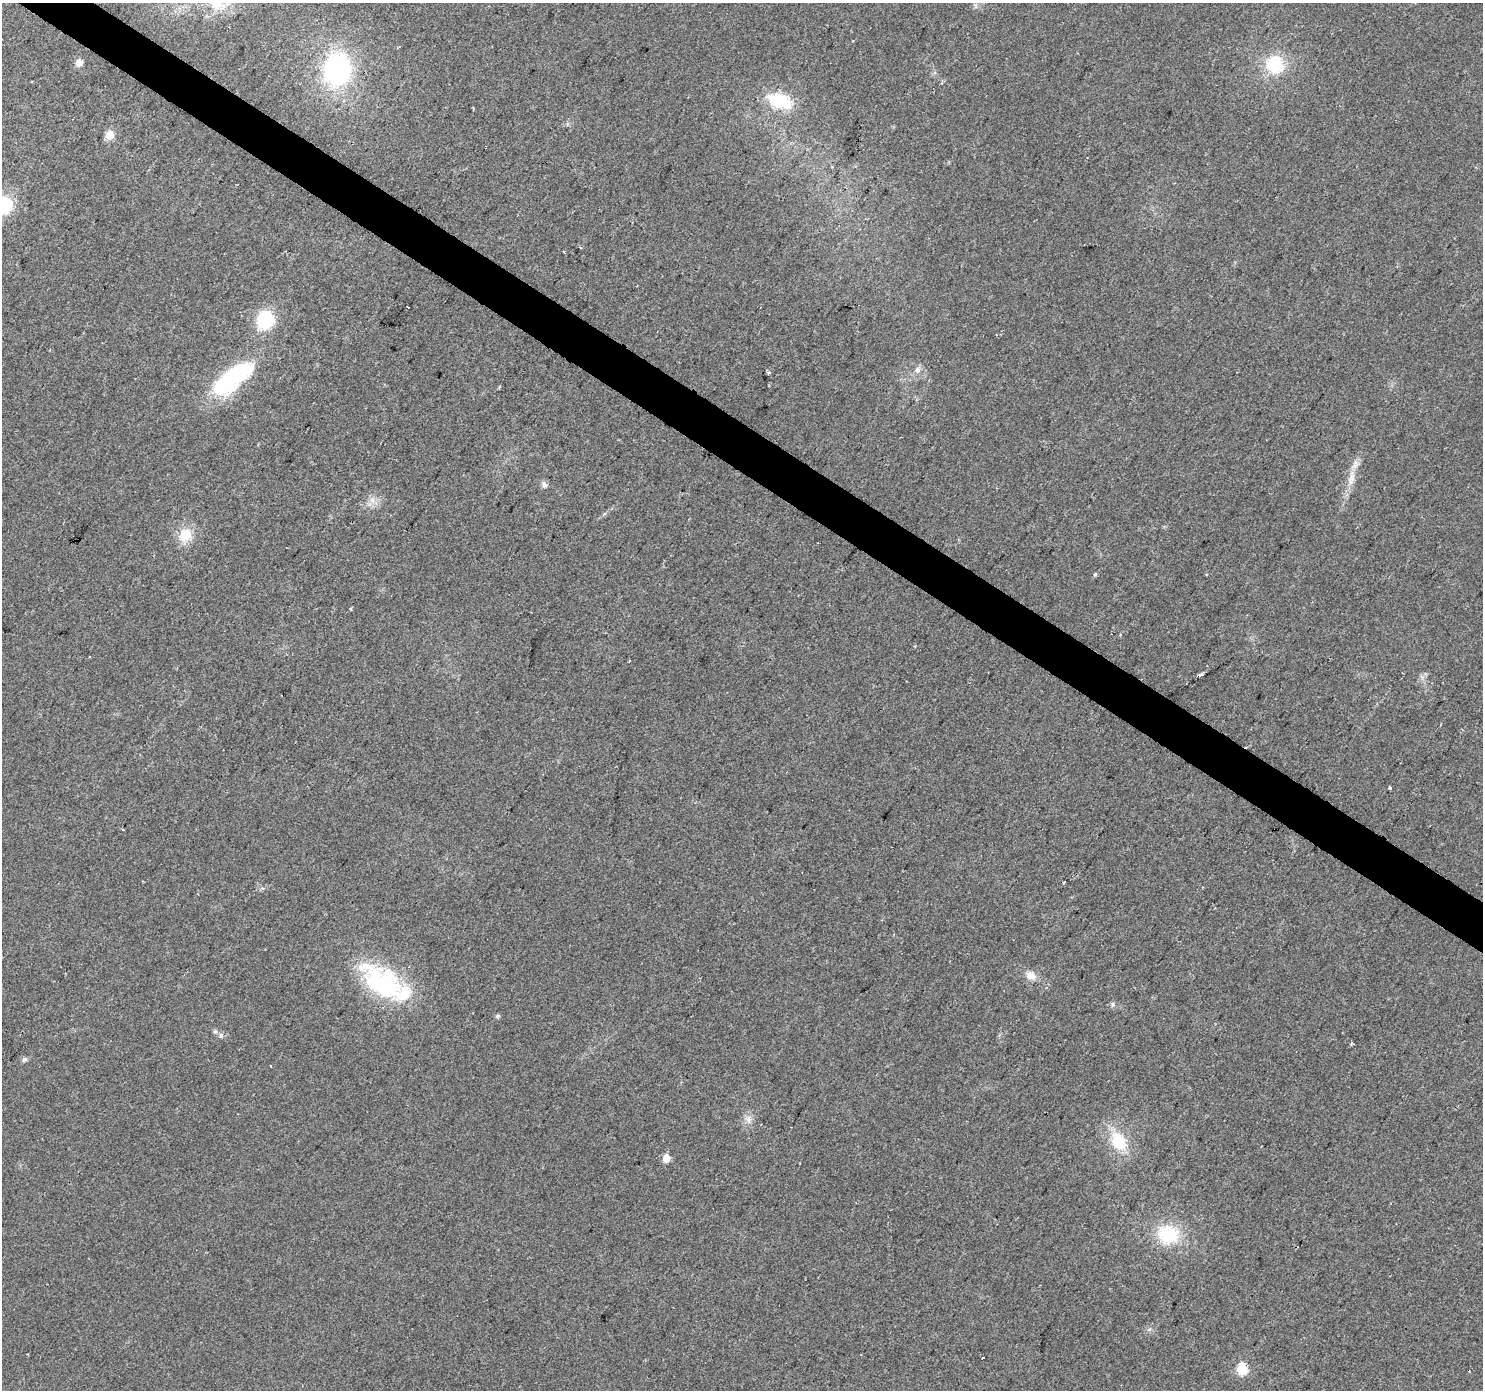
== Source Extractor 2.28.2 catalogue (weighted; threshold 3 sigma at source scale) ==
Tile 11 of 4 x 4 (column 3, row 3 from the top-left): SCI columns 2964-4444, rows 1572-2959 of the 5931 x 5985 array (HDU 1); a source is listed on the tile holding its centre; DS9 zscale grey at full resolution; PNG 1485 x 1392 px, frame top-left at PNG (2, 3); no overlay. Shown black and unused: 3% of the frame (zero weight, under 2 of 3 exposures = <1% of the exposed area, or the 3 px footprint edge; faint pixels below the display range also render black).
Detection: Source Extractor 2.28.2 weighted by HDU 2 'WHT'; one run over the whole footprint, this tile lists its part. Background 0.0505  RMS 0.0082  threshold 0.0368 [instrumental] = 3 sigma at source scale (4.5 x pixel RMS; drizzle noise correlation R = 1.50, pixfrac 1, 0.0396/0.0396 arcsec/px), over >= 5 px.
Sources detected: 45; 3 inside a brighter object's white glare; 3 cosmic-ray / hot-pixel residue — not listed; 2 inside a brighter listed object's ellipse — not listed separately; the other 37 listed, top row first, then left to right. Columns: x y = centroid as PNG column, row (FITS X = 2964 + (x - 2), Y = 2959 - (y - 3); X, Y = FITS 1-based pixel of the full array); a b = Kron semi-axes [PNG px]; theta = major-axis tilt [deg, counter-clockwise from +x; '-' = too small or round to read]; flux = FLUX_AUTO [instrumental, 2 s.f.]
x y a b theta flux
217 3 17 17 - 21
976 6 7 4 -71 1.5
79 63 7 6 - 7
1274 64 21 20 - 38
337 69 30 25 82 130
780 101 24 13 -18 42
109 135 11 10 - 7.1
3 205 15 14 - 46
408 307 3 2 - 0.82
265 320 16 15 - 45
917 370 10 7 70 3.9
769 372 5 4 - 1.4
229 379 52 23 52 75
1351 479 20 9 76 10
544 484 9 7 -65 2.7
372 500 7 6 - 3.8
185 535 16 13 50 19
1095 574 5 4 - 1.2
351 609 3 3 - 1.3
89 657 3 2 - 0.61
629 661 3 2 - 0.98
1201 674 5 3 - 8.8
1390 788 3 3 - 1.9
1031 976 14 10 -12 7
374 979 56 37 -65 75
1113 1004 7 6 - 1.8
497 1016 7 5 17 1.5
221 1035 8 5 64 1.9
1351 1043 5 3 - 1
24 1059 8 6 37 2
271 1066 3 2 - 1.2
748 1119 11 6 81 4.3
1118 1141 26 18 -64 30
666 1158 5 5 - 16
1168 1234 21 18 -17 43
983 1358 3 2 - 1.4
1242 1369 6 5 - 64
Isophote crosses this tile's border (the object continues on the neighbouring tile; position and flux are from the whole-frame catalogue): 2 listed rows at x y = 217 3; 3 205
Unlisted compact peaks at least as high as the median listed source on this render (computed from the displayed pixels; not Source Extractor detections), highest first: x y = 1149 1329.